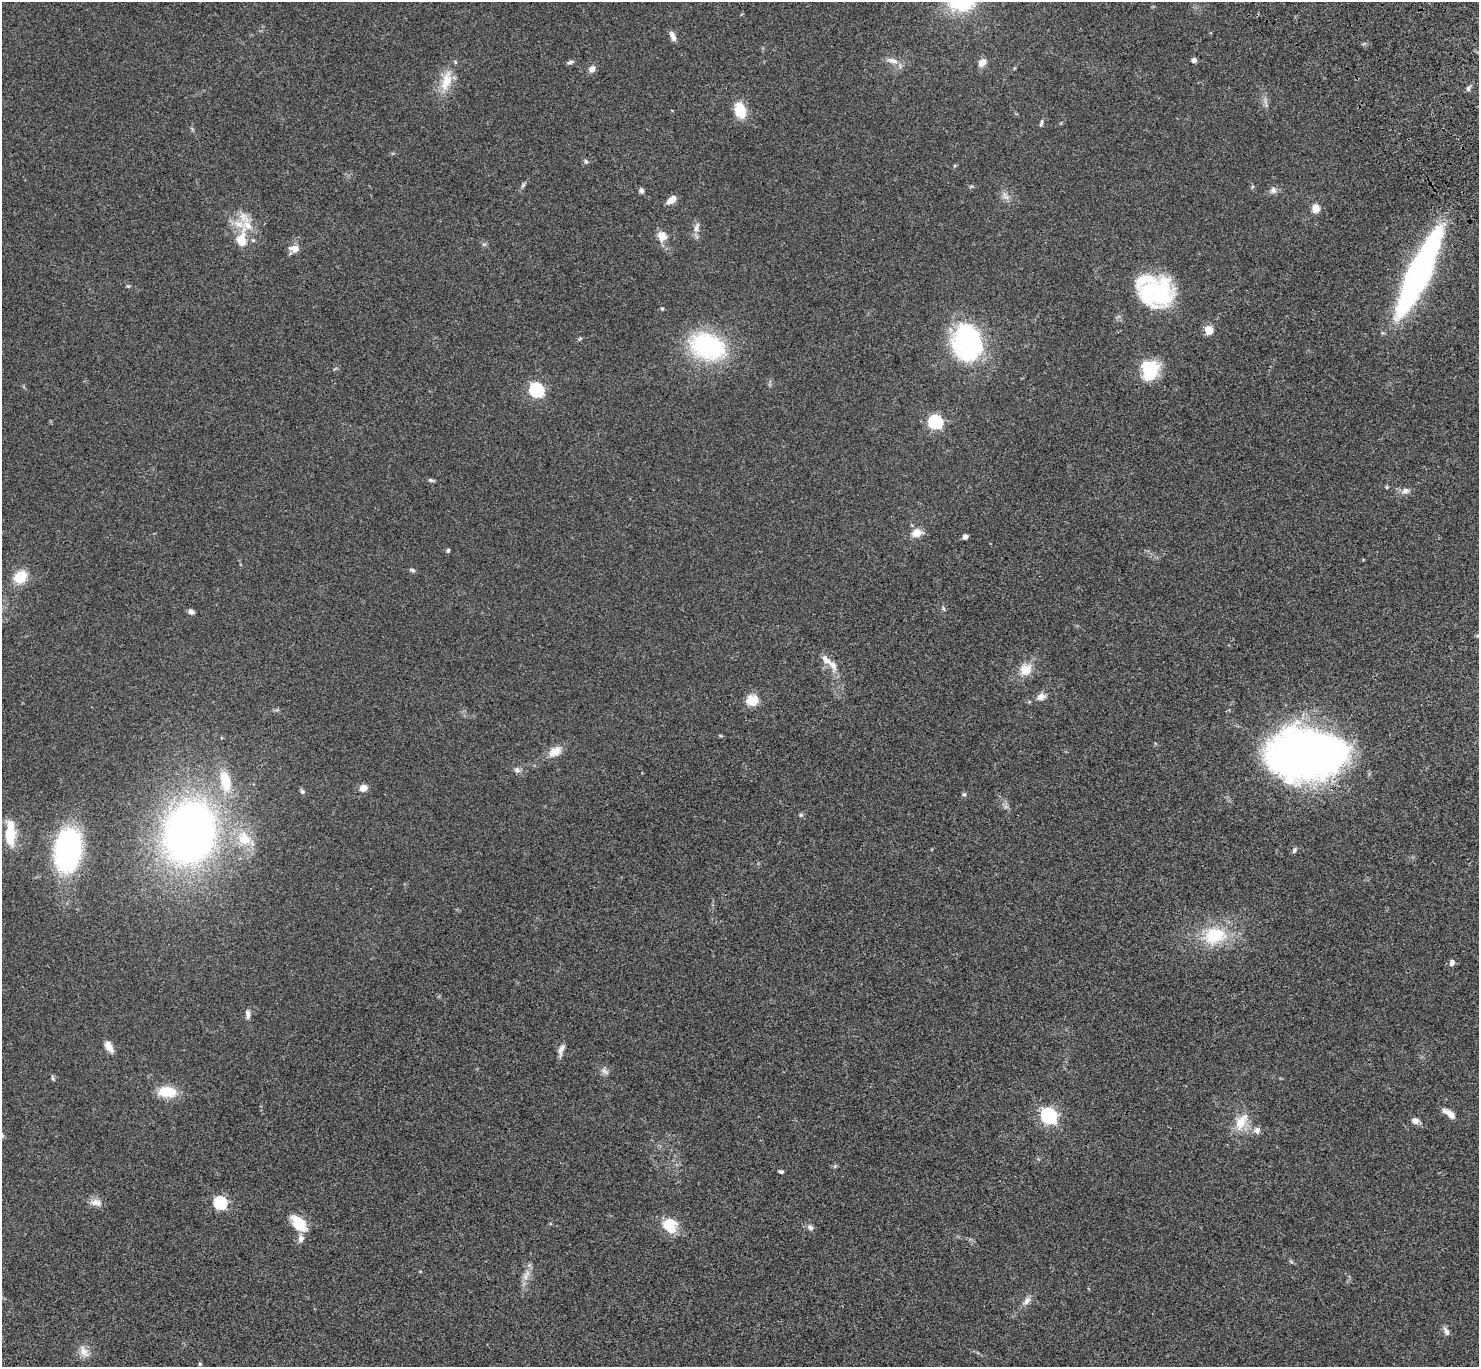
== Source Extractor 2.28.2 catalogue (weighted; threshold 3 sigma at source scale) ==
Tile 10 of 4 x 4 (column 2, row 3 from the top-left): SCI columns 1580-3056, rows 1750-3114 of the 6108 x 6089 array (HDU 1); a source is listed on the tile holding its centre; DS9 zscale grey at full resolution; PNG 1481 x 1369 px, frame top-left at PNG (2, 2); no overlay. Shown black and unused: <1% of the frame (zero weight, under 3 of 4 exposures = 6% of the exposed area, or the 3 px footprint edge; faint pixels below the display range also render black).
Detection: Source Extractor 2.28.2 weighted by HDU 2 'WHT'; one run over the whole footprint, this tile lists its part. Background 0.0458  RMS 0.0051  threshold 0.0231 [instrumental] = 3 sigma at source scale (4.5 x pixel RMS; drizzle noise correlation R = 1.50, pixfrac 1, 0.05/0.05 arcsec/px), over >= 5 px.
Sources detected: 92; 7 inside a brighter listed object's ellipse — not listed separately; the other 85 listed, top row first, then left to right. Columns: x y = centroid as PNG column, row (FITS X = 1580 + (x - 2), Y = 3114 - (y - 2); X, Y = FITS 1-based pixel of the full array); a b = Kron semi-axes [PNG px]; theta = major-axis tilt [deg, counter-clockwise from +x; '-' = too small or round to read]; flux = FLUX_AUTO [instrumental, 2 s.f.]
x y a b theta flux
672 34 9 7 -86 1.9
1194 60 6 5 - 1.6
892 61 18 7 -14 3.5
570 62 8 5 16 1.1
982 63 10 8 54 3.4
592 69 9 7 54 2.5
446 81 32 13 74 11
1468 88 8 6 61 1.3
740 110 17 11 -74 12
1041 123 9 4 71 0.95
586 161 7 5 -67 0.83
523 185 6 6 - 0.9
641 190 7 6 - 1.2
1273 190 8 8 - 2.2
1006 196 13 7 -44 2.7
671 200 11 6 38 4.4
1315 208 7 7 - 5.6
246 221 34 13 -68 10
697 227 15 6 74 2.7
662 236 14 12 -63 5.1
294 249 10 7 -5 4.3
1419 273 83 18 65 170
128 286 5 5 - 0.59
1156 293 39 31 -3 49
662 309 5 4 - 0.54
1209 330 8 7 - 6.1
580 339 8 3 45 0.59
967 342 40 30 -75 70
708 347 45 31 -19 52
1150 370 22 18 83 20
536 390 6 6 - 87
935 422 7 6 - 70
431 480 8 4 -17 0.98
1387 487 5 4 - 0.52
1405 491 9 8 - 2.3
917 533 14 10 11 5.1
965 536 5 5 - 1.6
448 550 4 4 - 1.2
412 570 8 4 -15 0.93
20 577 14 11 39 12
943 608 6 4 -71 0.66
191 612 7 5 -23 1.7
833 665 21 10 -70 4.8
1026 669 19 16 47 7.6
1041 697 13 9 22 2.9
752 700 14 11 8 7.6
555 751 19 11 31 5.9
1306 754 57 36 1 420
517 770 9 7 -39 1.7
225 781 30 14 -77 16
363 788 8 7 - 3.7
302 791 7 6 - 1
964 794 5 5 - 0.82
801 815 6 5 - 0.8
190 832 46 37 75 360
10 835 20 10 -88 17
244 838 23 17 -53 13
68 850 44 26 83 80
1294 850 8 5 66 1.1
1215 936 36 26 10 24
1452 963 9 6 72 1.7
248 1014 13 6 -85 2
109 1047 15 7 -57 3.7
561 1050 18 6 73 2.6
604 1071 13 7 -41 2.1
52 1078 8 4 -81 0.73
167 1092 22 13 -3 11
1449 1113 18 7 -36 3.9
1049 1116 7 6 - 130
1415 1121 8 7 - 2.6
1241 1122 27 14 61 10
1257 1130 9 8 - 2.4
835 1166 6 4 71 0.66
781 1172 5 4 - 1
96 1203 16 9 -10 3.7
220 1203 6 6 - 63
299 1224 22 12 -49 12
670 1225 19 18 - 11
810 1227 10 7 -38 1.6
1291 1262 6 4 -20 0.68
525 1277 13 7 -80 2.9
1027 1301 13 8 47 2.7
1446 1331 13 6 -63 1.8
84 1352 18 10 -57 4.3
200 1364 5 5 - 0.56
Overlapping masked pixels (flux is a lower limit): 1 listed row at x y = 1306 754